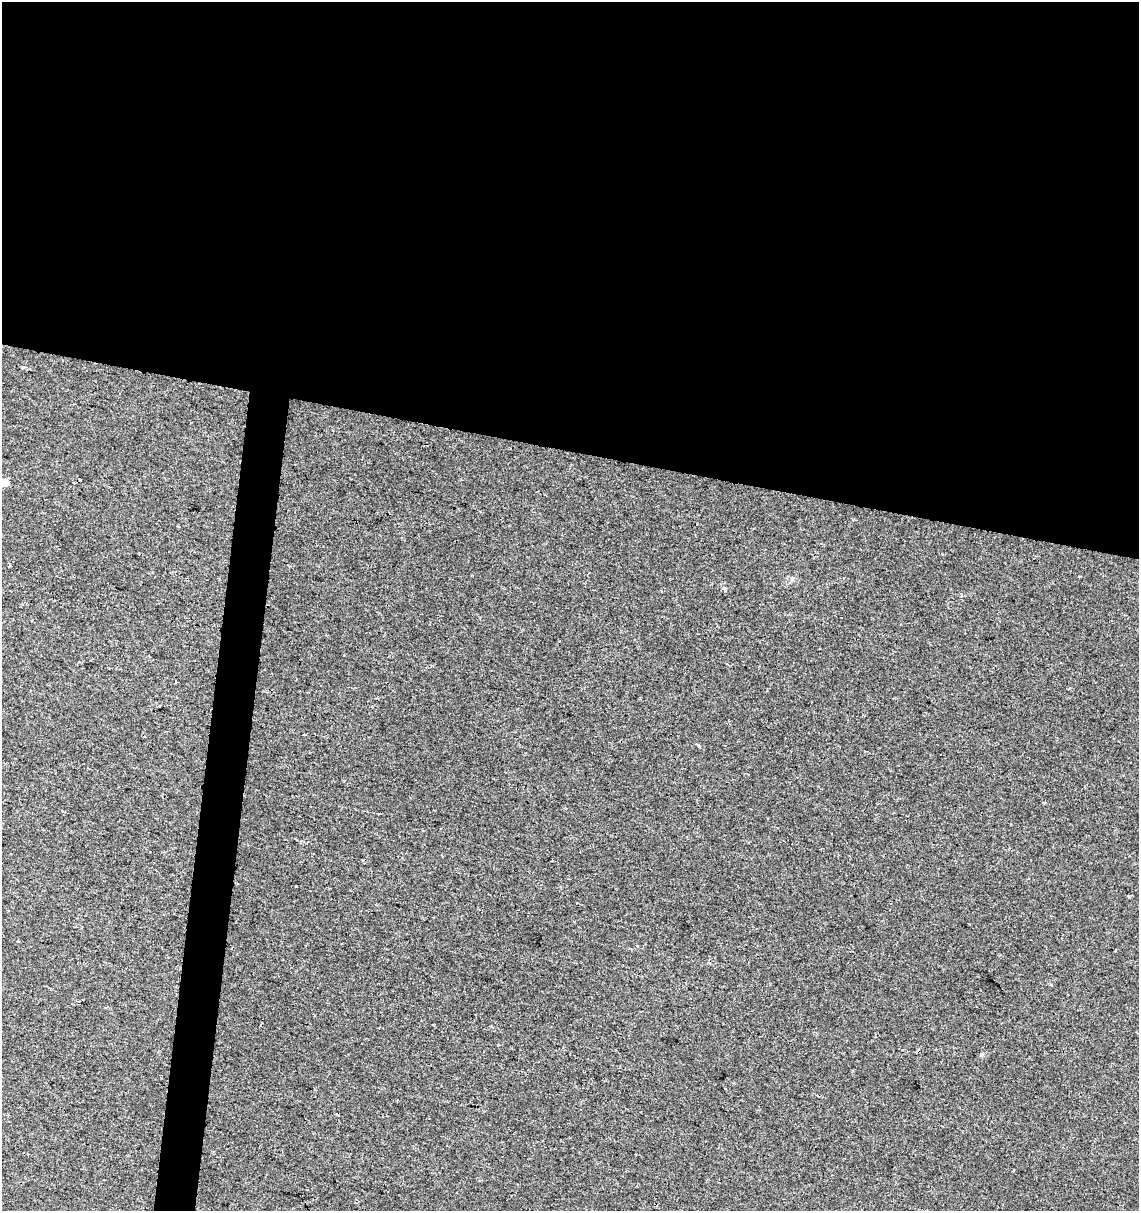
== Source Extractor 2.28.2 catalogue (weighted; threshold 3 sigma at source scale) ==
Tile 3 of 4 x 4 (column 3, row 1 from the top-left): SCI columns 2499-3635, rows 3637-4845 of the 5057 x 4845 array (HDU 1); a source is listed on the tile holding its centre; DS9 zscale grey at full resolution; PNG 1141 x 1213 px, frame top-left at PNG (2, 2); no overlay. Shown black and unused: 40% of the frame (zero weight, under 2 of 3 exposures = <1% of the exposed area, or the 3 px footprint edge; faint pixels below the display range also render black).
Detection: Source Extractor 2.28.2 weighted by HDU 2 'WHT'; one run over the whole footprint, this tile lists its part. Background 0.0117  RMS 0.0051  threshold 0.0231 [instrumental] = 3 sigma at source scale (4.5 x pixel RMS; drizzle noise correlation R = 1.50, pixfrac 1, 0.0396/0.0396 arcsec/px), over >= 5 px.
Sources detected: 9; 1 cosmic-ray / hot-pixel residue — not listed; the other 8 listed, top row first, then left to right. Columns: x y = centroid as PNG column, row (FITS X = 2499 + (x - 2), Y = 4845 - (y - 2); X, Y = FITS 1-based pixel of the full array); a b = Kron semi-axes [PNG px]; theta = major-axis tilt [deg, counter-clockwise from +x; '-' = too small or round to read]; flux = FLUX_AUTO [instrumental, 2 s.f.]
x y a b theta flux
23 367 3 3 - 4.8
3 483 5 4 - 11
725 589 4 3 - 2.8
175 682 3 3 - 1.2
698 746 6 3 -48 0.79
18 941 3 3 - 0.4
637 946 4 3 - 0.5
982 1055 6 5 - 0.82
Isophote crosses this tile's border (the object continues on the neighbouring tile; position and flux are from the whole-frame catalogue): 1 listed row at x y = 3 483